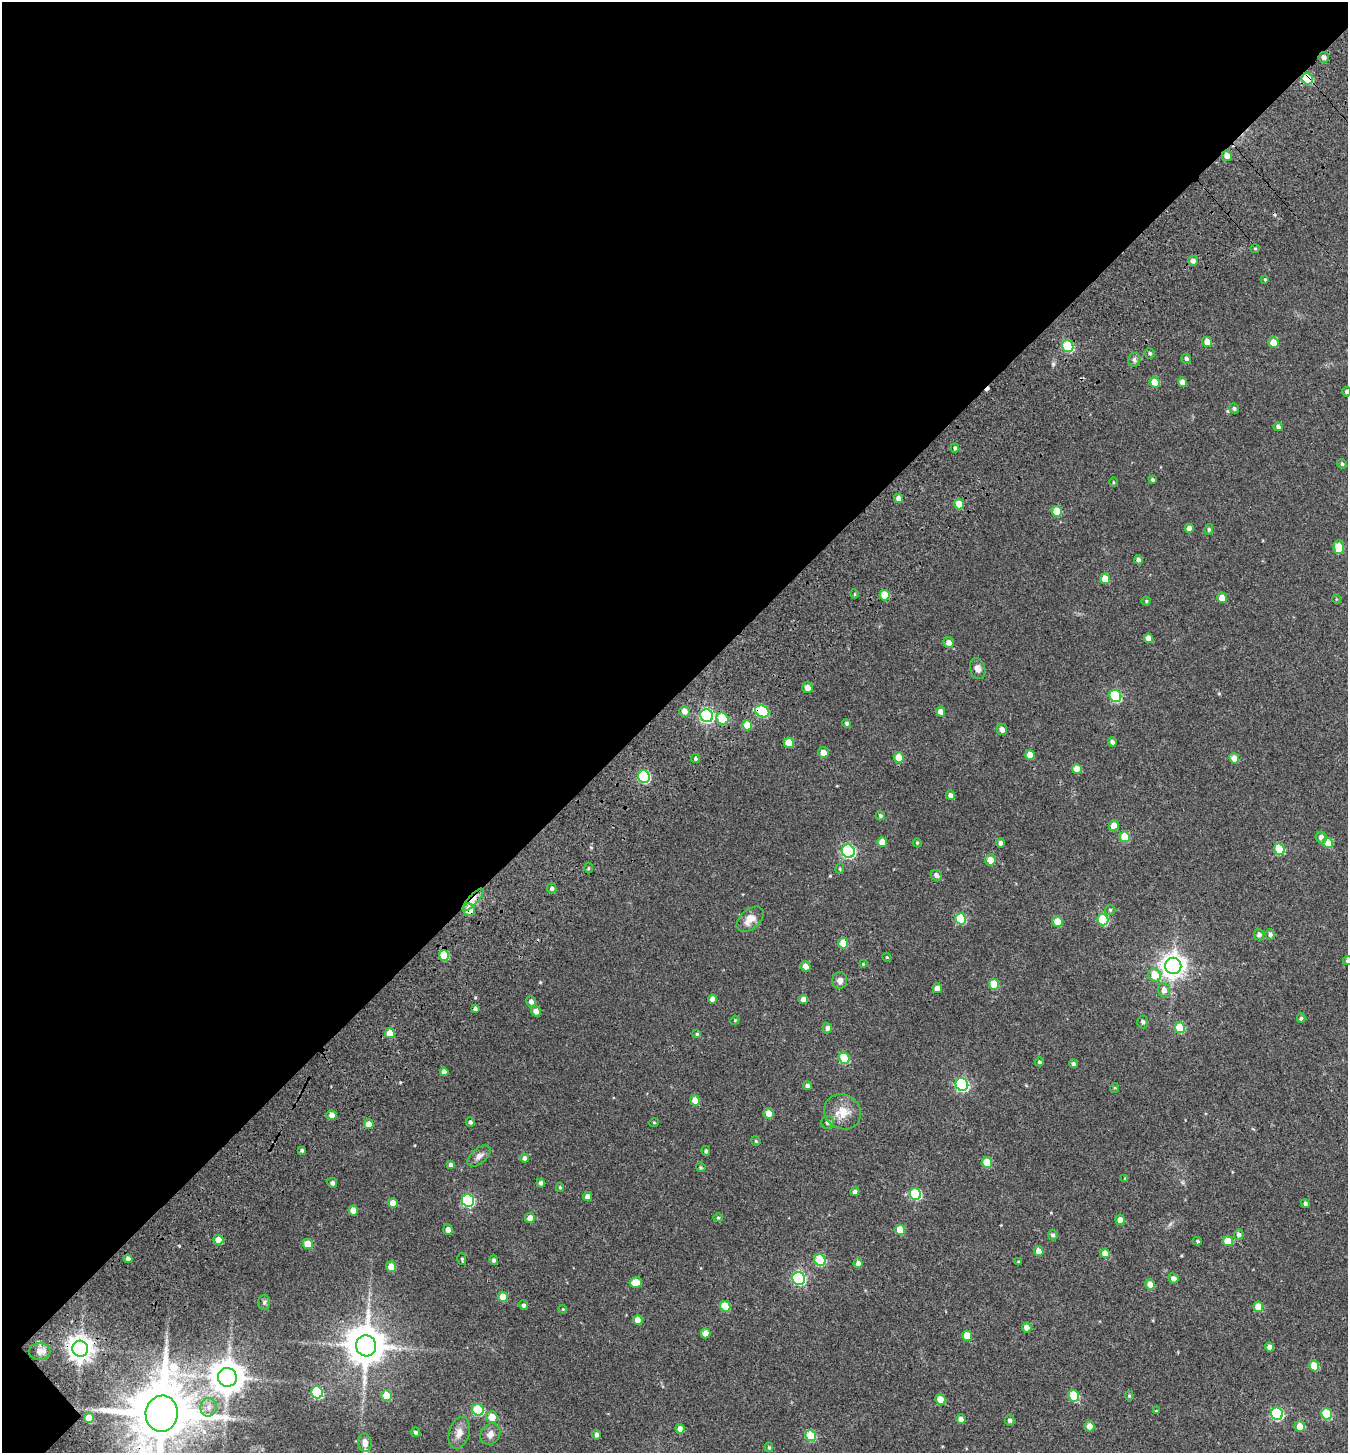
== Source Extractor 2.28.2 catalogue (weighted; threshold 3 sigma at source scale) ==
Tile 1 of 2 x 2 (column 1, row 1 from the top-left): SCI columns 233-1578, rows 1615-3065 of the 3252 x 3260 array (HDU 1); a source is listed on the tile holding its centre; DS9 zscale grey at full resolution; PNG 1350 x 1455 px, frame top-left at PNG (2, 2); each listed source drawn as its Kron ellipse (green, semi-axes under 4 px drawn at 4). Shown black and unused: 48% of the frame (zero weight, under 3 of 4 exposures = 17% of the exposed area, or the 3 px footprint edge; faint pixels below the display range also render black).
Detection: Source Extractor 2.28.2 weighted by HDU 2 'WHT'; one run over the whole footprint, this tile lists its part. Background 0.0293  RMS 0.0053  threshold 0.0238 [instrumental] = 3 sigma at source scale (4.5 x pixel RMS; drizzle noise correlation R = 1.50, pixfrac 1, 0.0396/0.0396 arcsec/px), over >= 5 px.
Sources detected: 208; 2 cosmic-ray / hot-pixel residue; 1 long thin detection or spike segment (spike, bleed or trail) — neither listed nor drawn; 1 inside a brighter listed object's ellipse — not listed separately; the other 204 listed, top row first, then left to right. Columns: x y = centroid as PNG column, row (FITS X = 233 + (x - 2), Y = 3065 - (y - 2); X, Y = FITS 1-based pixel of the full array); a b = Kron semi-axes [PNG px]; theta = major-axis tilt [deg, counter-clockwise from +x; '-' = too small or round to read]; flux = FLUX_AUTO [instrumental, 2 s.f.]
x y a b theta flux
1324 57 5 5 - 1.8
1307 79 6 5 - 25
1227 156 5 5 - 3
1255 249 4 4 - 0.56
1193 261 5 4 - 2
1265 279 4 4 - 0.5
1207 342 5 5 - 4.4
1273 343 5 5 - 5.7
1068 346 6 5 - 32
1150 353 5 5 - 0.88
1186 359 5 4 - 1.2
1134 360 7 6 - 1.4
1154 382 5 5 - 6
1182 382 5 4 - 3.9
1347 392 4 4 - 0.87
1234 408 5 5 - 1
1278 427 4 4 - 1.4
955 448 4 4 - 1
1342 464 5 4 - 0.86
1152 480 4 3 - 0.9
1113 482 4 3 - 0.46
899 498 5 4 - 2.3
959 504 5 4 - 9.3
1057 511 5 5 - 9.9
1189 528 4 4 - 2.6
1209 529 5 4 - 0.82
1339 547 7 5 84 13
1138 560 4 4 - 1.5
1105 579 5 5 - 7.6
854 594 5 3 - 0.5
885 595 5 5 - 9.9
1222 598 5 5 - 5.4
1336 599 5 3 - 0.41
1146 601 4 4 - 0.65
1148 638 5 4 - 3.9
949 643 5 5 - 3.3
978 669 10 7 -74 2.7
807 688 5 5 - 4
1115 696 6 5 - 38
684 711 5 5 - 3.6
762 711 7 5 -25 33
941 712 5 4 - 4.7
707 716 7 6 - 99
722 719 6 5 - 12
847 723 4 4 - 1.1
747 725 5 5 - 8.7
1002 729 6 5 - 2.4
1112 742 5 4 - 1.3
789 743 5 5 - 7.8
823 752 5 5 - 3.5
1030 755 5 4 - 4.9
899 757 5 5 - 7.6
1234 758 5 4 - 4.3
695 759 4 4 - 0.95
1077 769 5 4 - 6.2
644 777 6 6 - 54
950 795 4 4 - 1.8
880 816 5 4 - 0.89
1114 826 5 5 - 4.8
1125 837 5 5 - 12
1321 838 6 5 - 2.7
882 842 5 5 - 6
917 843 5 4 - 0.61
1000 843 4 4 - 1.6
1328 843 5 5 - 9.9
1279 849 6 5 - 22
848 851 7 6 - 79
990 860 5 5 - 5.7
588 868 5 3 - 0.56
840 869 5 4 - 0.63
936 875 6 5 - 2
552 888 5 4 - 1.3
473 900 14 5 47 3.8
469 910 6 5 - 5.8
1110 910 5 5 - 0.72
750 919 16 9 40 5.6
961 919 6 5 - 21
1103 920 6 5 - 26
1057 922 5 5 - 7.4
1270 934 5 5 - 1.3
1259 935 5 5 - 1.8
843 943 5 5 - 7.8
444 955 5 5 - 14
887 957 4 4 - 0.45
1347 961 4 4 - 0.84
863 964 4 4 - 0.5
806 966 5 5 - 3.1
1173 966 8 8 - 420
1155 975 6 6 - 10
840 981 8 7 - 2.7
994 984 5 5 - 11
937 988 5 5 - 3.5
1164 990 7 6 - 3
713 999 4 4 - 2.9
803 999 5 4 - 3.3
531 1001 5 5 - 2.1
475 1009 4 4 - 1.2
536 1011 5 5 - 2.7
1301 1018 5 4 - 0.79
735 1020 5 4 - 0.54
1143 1022 6 5 - 1.4
827 1028 5 5 - 1.8
1180 1028 5 5 - 15
390 1033 5 5 - 8.2
697 1034 4 4 - 0.68
844 1058 6 5 - 21
1039 1062 4 4 - 0.95
1073 1064 4 4 - 1.2
444 1072 4 4 - 2.4
962 1084 6 6 - 75
808 1086 4 4 - 2
1114 1088 5 3 - 0.5
695 1100 5 5 - 5.8
843 1112 19 17 -32 8.8
769 1113 5 5 - 4.6
331 1115 5 5 - 2.8
470 1122 5 4 - 1.3
654 1122 5 3 - 0.49
827 1123 6 6 - 1.5
369 1124 5 4 - 4.2
756 1141 5 4 - 0.61
302 1150 4 4 - 1
706 1151 5 4 - 1.1
479 1156 13 7 40 2.7
525 1158 4 4 - 1.4
987 1163 5 5 - 12
451 1165 4 3 - 1.3
701 1167 5 4 - 0.7
1125 1178 4 3 - 0.52
332 1183 5 4 - 1.5
541 1183 4 4 - 1.5
560 1187 5 4 - 0.79
855 1192 4 4 - 1.3
915 1194 6 5 - 35
587 1196 5 4 - 2.8
468 1200 6 6 - 57
393 1203 5 5 - 6
1305 1204 5 4 - 1.1
353 1211 5 4 - 4.5
530 1218 5 5 - 3.8
718 1218 5 4 - 0.61
1120 1220 5 4 - 3.3
448 1229 5 4 - 2.2
900 1230 5 5 - 8.4
1053 1235 5 5 - 1.2
1239 1235 5 5 - 1.7
218 1240 5 5 - 5.5
1197 1241 5 3 - 0.74
1228 1241 5 5 - 8.7
308 1244 5 5 - 9.8
1038 1251 5 4 - 3.6
1105 1253 5 4 - 5.7
128 1259 4 4 - 1.8
462 1259 6 3 -76 0.63
494 1260 5 4 - 1.1
820 1260 6 5 - 25
1018 1262 3 3 - 0.64
858 1263 5 4 - 2.2
391 1267 5 5 - 6.7
799 1278 6 6 - 70
1173 1278 5 5 - 2.5
636 1282 6 5 - 9.2
1150 1284 5 5 - 4.3
503 1297 5 5 - 7.1
264 1302 7 6 - 1.3
524 1305 5 4 - 1.3
725 1306 5 5 - 14
1258 1307 5 5 - 8.3
563 1309 4 3 - 0.45
638 1320 5 4 - 5.4
1027 1328 5 4 - 3.8
705 1333 5 5 - 3.3
967 1336 5 5 - 8.6
366 1346 10 10 - 1500
1270 1347 4 4 - 2.9
80 1349 8 7 - 510
40 1351 11 8 2 3.6
1314 1366 5 5 - 13
227 1377 9 9 - 940
317 1392 6 5 - 37
387 1396 5 5 - 10
1074 1396 6 5 - 20
1129 1396 5 4 - 0.6
940 1400 5 5 - 6.9
209 1407 9 8 - 3.3
478 1410 6 5 - 27
1156 1411 3 3 - 0.38
162 1414 18 16 82 4600
1277 1414 6 6 - 50
1326 1414 6 5 - 22
492 1417 6 5 - 7.5
89 1418 5 5 - 9
961 1419 5 4 - 2.4
1010 1420 5 5 - 1.3
1089 1426 5 5 - 3.9
1300 1426 5 5 - 5.8
680 1429 5 4 - 3.9
416 1432 5 4 - 1
459 1433 16 10 74 4.7
490 1434 11 9 54 3.2
596 1435 5 4 - 1.4
811 1436 5 5 - 23
365 1443 9 7 -86 3.9
769 1447 4 4 - 0.65
Overlapping masked pixels (flux is a lower limit): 9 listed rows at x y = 1324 57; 1307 79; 1227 156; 762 711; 722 719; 473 900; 469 910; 80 1349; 162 1414
Isophote crosses this tile's border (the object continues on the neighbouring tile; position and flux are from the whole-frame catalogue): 3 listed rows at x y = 1347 392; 1347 961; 162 1414